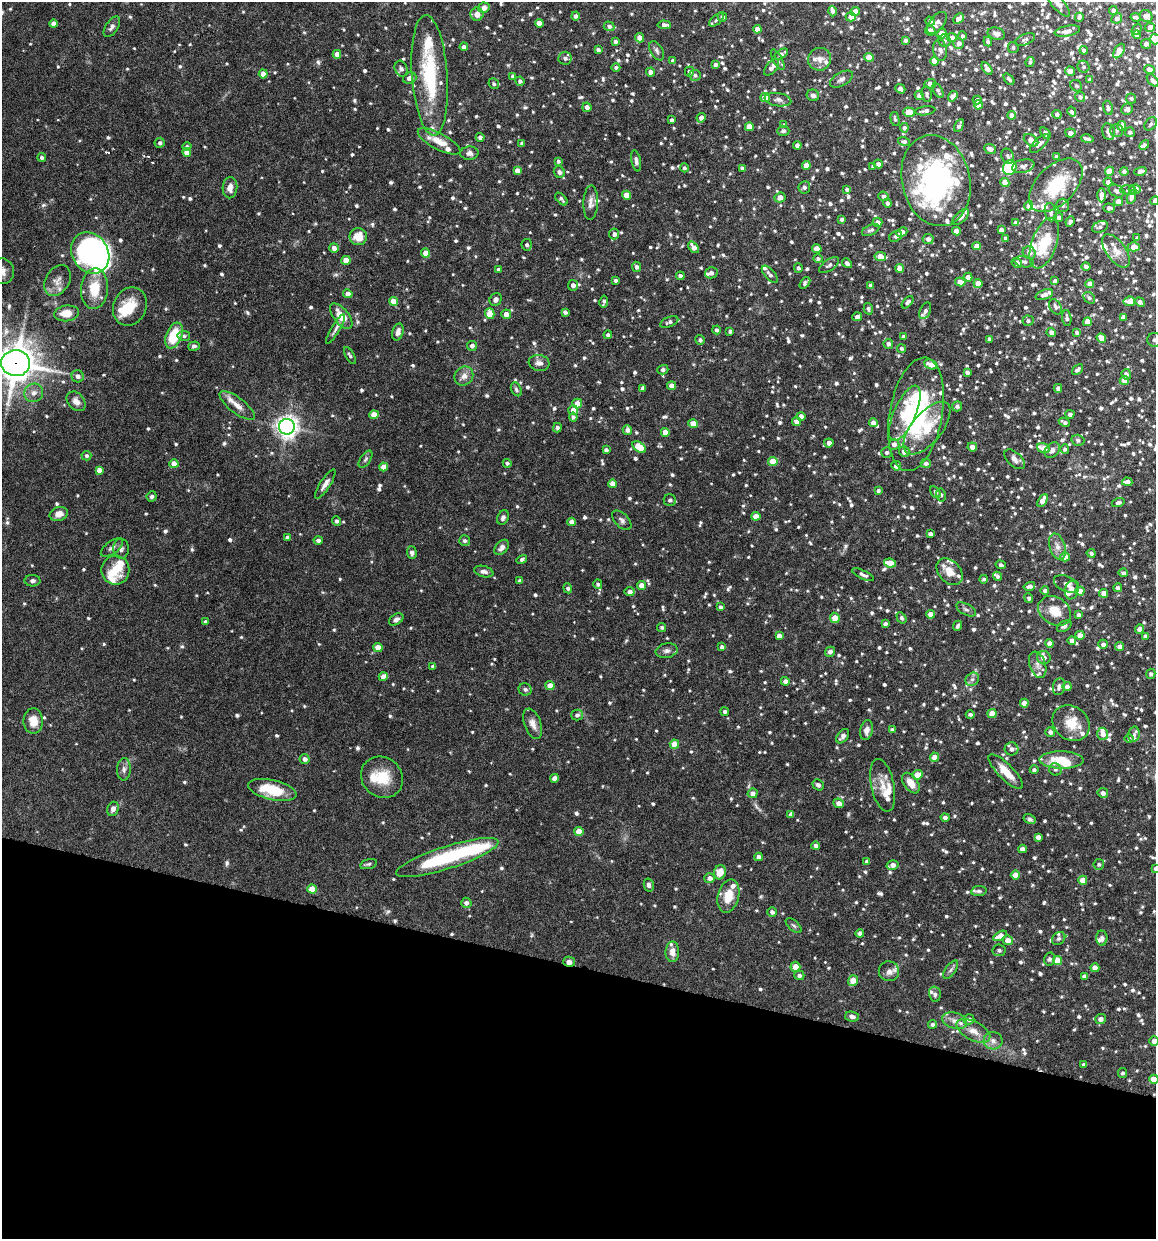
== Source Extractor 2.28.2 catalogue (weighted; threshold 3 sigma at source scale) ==
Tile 15 of 4 x 4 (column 3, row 4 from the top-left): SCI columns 2423-3576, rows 3-1239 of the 4966 x 4951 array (HDU 1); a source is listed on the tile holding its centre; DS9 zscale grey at full resolution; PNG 1158 x 1241 px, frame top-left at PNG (2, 2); each listed source drawn as its Kron ellipse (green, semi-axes under 4 px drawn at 4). Shown black and unused: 22% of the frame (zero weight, under 4 of 8 exposures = <1% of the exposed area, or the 3 px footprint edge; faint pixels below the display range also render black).
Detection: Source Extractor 2.28.2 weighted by HDU 2 'WHT'; one run over the whole footprint, this tile lists its part. Background 0.0726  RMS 0.0021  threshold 0.00879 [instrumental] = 3 sigma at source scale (4.09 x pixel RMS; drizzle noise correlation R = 1.36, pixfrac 0.8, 0.05/0.05 arcsec/px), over >= 5 px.
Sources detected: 1438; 1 too faint to see at this stretch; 5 inside a brighter object's white glare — neither listed nor drawn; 77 inside a brighter listed object's ellipse — not listed separately; of the other 1355, all 500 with FLUX_AUTO >= 0.436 (the completeness limit of this list) listed and drawn (855 fainter detections not listed), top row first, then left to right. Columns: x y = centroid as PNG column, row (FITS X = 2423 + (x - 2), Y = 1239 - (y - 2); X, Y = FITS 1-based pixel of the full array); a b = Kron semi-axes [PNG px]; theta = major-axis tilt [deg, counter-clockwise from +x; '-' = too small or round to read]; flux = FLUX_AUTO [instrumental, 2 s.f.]
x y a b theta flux
1058 3 17 6 -48 1.2
484 8 6 5 - 1.2
1113 10 4 4 - 1
832 11 5 4 - 0.73
855 12 4 4 - 1.8
477 14 6 6 - 1.3
576 16 4 4 - 0.7
1146 16 7 5 -33 1.7
722 17 5 4 - 0.63
851 17 5 4 - 1.7
1079 17 4 3 - 0.45
1136 17 5 3 - 0.44
1117 18 5 5 - 0.67
959 19 6 4 45 1.4
716 20 8 4 40 0.48
930 21 5 4 - 0.58
539 23 4 4 - 1.3
937 23 13 7 51 0.92
53 24 4 4 - 1.2
664 25 7 4 -4 0.85
609 26 5 5 - 0.61
112 27 12 6 56 0.77
1150 27 5 4 - 0.76
757 29 4 4 - 1.5
1137 29 6 4 54 0.46
930 31 5 4 - 1.4
1067 31 13 5 11 1.2
941 34 5 4 - 2.6
996 34 9 6 -16 0.8
1137 35 4 4 - 0.49
962 36 4 4 - 0.58
639 38 5 4 - 1.5
952 38 5 4 - 0.79
1025 39 10 5 22 0.54
1155 39 5 5 - 1.6
905 40 4 4 - 0.55
615 41 3 3 - 0.5
945 41 6 6 - 0.49
988 42 5 4 - 0.58
959 43 5 5 - 0.86
1146 44 5 5 - 0.64
464 47 4 4 - 0.73
1013 48 5 5 - 0.45
598 50 4 3 - 0.6
940 50 11 7 -80 0.9
1084 50 4 4 - 0.51
657 51 10 6 -61 0.67
1119 51 8 4 58 3.3
337 54 4 4 - 1.3
781 54 7 4 32 0.92
869 57 4 4 - 2.7
565 58 6 6 - 0.86
820 59 11 11 - 1.4
778 60 11 4 -62 0.5
673 61 4 3 - 0.62
934 61 4 4 - 3
1030 62 5 4 - 0.47
715 65 4 4 - 0.73
616 67 4 4 - 0.46
772 67 10 5 50 1.2
1084 67 6 5 - 0.49
987 68 7 4 -55 0.91
401 69 8 6 -70 0.54
1149 69 5 4 - 1.3
1070 71 5 4 - 1.6
650 72 4 4 - 1.1
689 72 5 4 - 0.7
263 74 4 4 - 1.6
430 75 60 18 -86 15
695 75 6 5 - 0.44
513 76 4 4 - 0.65
410 78 7 5 21 0.96
841 79 13 6 30 0.86
1009 79 6 3 -49 0.5
1090 80 4 3 - 0.58
1153 80 7 4 -46 0.6
520 81 5 4 - 0.55
494 84 5 5 - 0.45
930 84 5 4 - 0.85
1076 86 6 5 - 0.48
900 89 5 4 - 0.74
938 90 8 4 -61 0.53
927 94 7 5 -82 0.45
813 95 6 5 - 0.65
919 95 5 4 - 0.95
953 96 5 4 - 1.4
765 97 4 4 - 3.2
1080 97 5 5 - 0.51
1131 99 5 5 - 0.46
778 100 13 6 -8 0.88
977 100 4 4 - 0.69
978 105 4 4 - 2.2
587 107 5 4 - 1.1
1108 108 7 4 -77 0.58
1127 109 6 5 - 0.61
925 111 10 4 9 0.75
909 112 6 4 -2 3.6
1072 112 5 4 - 0.46
1057 114 5 4 - 0.51
1012 115 4 4 - 1.1
701 118 4 4 - 0.96
895 119 7 4 -77 0.45
672 120 3 3 - 0.52
1151 124 7 5 46 0.48
784 125 4 4 - 0.57
959 126 7 3 60 0.58
1121 126 5 4 - 1.1
749 127 4 4 - 2.4
904 128 4 4 - 0.62
1117 130 6 6 - 0.54
783 131 6 5 - 0.49
1108 132 9 6 -80 1.4
1130 132 5 4 - 0.59
1045 133 6 4 -56 0.66
1070 133 5 4 - 1
480 137 4 4 - 0.75
1087 139 6 3 -11 0.57
1031 140 8 5 -34 1.7
439 141 24 8 -27 3
904 142 6 4 -15 0.57
160 143 5 5 - 0.55
522 143 3 3 - 0.44
1039 144 12 5 44 0.83
797 145 4 4 - 0.93
1144 145 6 3 46 0.47
187 146 4 4 - 0.51
990 149 6 4 -21 0.97
187 152 4 4 - 1.6
469 153 9 6 1 0.91
1008 156 8 6 -63 0.51
42 157 4 4 - 0.52
1057 157 4 3 - 0.75
558 161 4 4 - 0.45
636 161 10 5 -79 0.75
878 164 5 4 - 0.92
806 165 4 4 - 1.5
873 166 4 4 - 0.48
1023 166 11 6 14 0.89
684 168 4 4 - 0.47
742 168 4 3 - 0.44
1010 168 7 6 - 10
517 170 4 4 - 1.3
1109 171 4 4 - 3.2
1124 171 4 4 - 0.57
1140 171 6 4 14 0.75
559 172 6 5 - 0.64
936 181 46 34 -76 37
1108 182 4 4 - 0.83
1005 183 4 4 - 2.8
1056 185 32 19 45 10
804 187 6 5 - 0.59
230 188 10 7 86 1.5
847 189 4 3 - 0.49
1135 189 6 4 6 2.3
1128 190 8 4 -6 0.44
1117 191 8 5 -26 0.6
626 195 4 4 - 2.8
1102 195 7 4 89 1.5
883 196 5 5 - 0.57
780 197 5 5 - 1.3
1131 197 7 4 71 0.96
561 199 8 4 -46 0.52
1155 201 4 4 - 0.65
1118 202 4 4 - 2.2
591 203 17 7 88 1.2
887 203 4 4 - 0.64
1062 205 6 6 - 0.51
1029 206 5 4 - 0.76
1109 208 6 4 -6 0.49
1051 212 9 6 -77 0.73
961 217 10 5 42 0.95
1059 217 4 4 - 0.75
842 219 3 3 - 0.46
1070 221 5 4 - 0.57
877 222 5 4 - 1
1016 223 4 4 - 0.8
1100 227 8 5 20 0.52
871 230 9 5 27 0.59
1001 230 4 4 - 1.4
956 231 4 4 - 1.2
902 232 6 4 24 1.1
614 234 5 5 - 0.83
896 236 7 5 31 0.48
358 237 8 8 - 3.2
1005 238 4 3 - 0.56
1137 238 4 3 - 0.46
928 239 5 5 - 0.93
1044 243 26 12 70 7
527 245 6 5 - 0.64
977 246 4 4 - 1.6
694 247 6 4 -51 1.4
1134 247 6 4 0 1.9
334 248 5 4 - 0.93
817 249 5 4 - 2.1
1116 251 19 10 -53 2.1
90 253 22 18 -57 47
426 253 4 4 - 2
1029 253 7 6 - 1
880 257 6 4 -11 2.8
818 259 5 4 - 0.48
346 260 4 4 - 2.5
1024 262 9 5 -11 0.69
847 263 5 4 - 0.66
1017 263 5 4 - 1
829 265 11 5 35 0.64
1086 266 4 3 - 0.65
636 267 5 4 - 0.69
798 268 5 4 - 0.55
900 268 4 4 - 1.8
498 269 4 4 - 0.44
2 271 13 12 - 1.5
711 273 6 5 - 0.88
770 274 11 5 -48 0.71
680 276 4 4 - 0.6
968 277 4 4 - 0.9
615 280 3 3 - 0.45
57 281 17 11 58 1.7
1055 281 4 4 - 0.57
960 282 5 4 - 1.6
805 283 6 4 52 0.53
978 283 4 4 - 1.9
1090 284 4 4 - 1.7
573 285 5 5 - 0.95
871 285 4 4 - 0.74
94 289 20 13 86 5.3
348 294 5 4 - 1.4
1044 294 9 5 20 1
1089 298 6 5 - 0.49
496 299 7 5 54 0.84
393 301 4 4 - 2.5
1129 301 6 5 - 1.9
604 302 6 3 81 0.57
908 302 7 4 47 0.58
1140 302 5 3 - 0.92
130 306 19 16 65 4.7
1055 307 8 5 -58 0.62
868 309 6 4 -75 0.46
925 311 9 5 65 0.68
565 312 4 4 - 0.67
67 313 12 8 6 2.8
490 314 5 4 - 2.7
506 314 5 5 - 1.4
341 316 15 7 -51 3.6
857 317 5 4 - 1
1123 317 4 4 - 0.84
1067 318 8 4 -85 0.72
1028 321 5 5 - 0.55
669 322 9 5 22 0.6
1087 322 4 4 - 2.5
335 329 17 3 59 0.7
717 330 4 4 - 0.54
730 331 4 3 - 0.54
398 332 9 5 75 1.1
1051 332 5 4 - 0.82
1077 332 4 3 - 0.48
174 335 13 7 68 7.1
608 335 4 4 - 0.66
184 336 6 5 - 0.49
904 337 4 4 - 0.77
1101 338 5 4 - 1.9
989 339 4 3 - 0.6
700 340 5 4 - 0.55
1154 340 7 7 - 0.63
888 344 5 5 - 0.86
194 346 6 4 19 0.49
472 346 5 5 - 0.74
901 348 4 4 - 0.45
350 355 9 4 -61 0.45
16 363 14 13 - 420
539 363 10 8 -10 1.1
931 364 7 4 -21 1.7
1078 369 6 4 41 0.56
663 370 5 4 - 0.55
967 372 4 4 - 0.82
1126 374 5 4 - 0.79
78 376 6 6 - 0.74
464 376 10 9 - 1.3
1124 380 4 4 - 2
672 386 4 4 - 1.7
643 388 4 4 - 0.83
1058 388 4 4 - 0.84
516 389 7 5 -62 0.45
34 393 9 9 - 1.2
76 401 11 8 -48 1.3
577 403 5 4 - 1.9
237 406 21 7 -37 2.1
957 406 5 5 - 0.47
573 410 5 5 - 1.5
905 413 30 11 66 5
916 414 57 26 80 28
1070 414 4 4 - 0.66
374 415 4 4 - 2.9
801 416 4 4 - 1.1
573 417 4 4 - 0.51
796 422 4 4 - 1.1
1064 422 6 3 -27 0.58
873 423 4 4 - 1.4
693 424 4 4 - 2.4
287 427 8 8 - 130
557 428 4 4 - 0.51
927 428 32 15 50 6.9
627 430 5 4 - 0.99
665 432 4 4 - 2.3
1078 440 6 5 - 0.53
829 443 4 4 - 1.2
894 444 5 5 - 0.89
639 447 8 4 -34 3.8
972 447 4 4 - 1.4
1043 448 7 5 -20 2.5
1065 449 5 4 - 0.58
606 450 4 3 - 0.64
1052 450 9 6 47 0.93
887 452 5 5 - 0.5
904 452 5 5 - 1.4
86 456 5 5 - 0.53
365 459 10 5 56 0.47
1015 459 12 7 -42 1.2
773 462 4 4 - 3.9
507 463 4 4 - 0.48
926 463 5 5 - 0.62
174 464 4 4 - 1.7
896 466 5 4 - 1.3
384 467 4 4 - 1.9
99 470 4 4 - 1.1
1127 482 5 4 - 1.2
325 484 17 5 57 1.1
612 484 4 4 - 1.9
878 490 4 4 - 0.46
935 492 7 4 -56 0.46
941 495 7 4 -80 0.44
152 496 5 5 - 0.49
670 500 6 6 - 0.57
1043 500 7 4 62 2.2
1118 502 6 4 17 0.57
59 514 9 6 17 1.5
756 516 4 4 - 2.4
503 517 7 5 64 0.63
622 520 12 6 -47 0.77
336 521 5 4 - 0.53
571 522 4 4 - 1.4
930 534 4 4 - 0.88
287 538 4 4 - 0.74
318 540 4 4 - 0.76
465 541 5 5 - 0.53
1057 546 13 8 -72 1.4
502 547 9 6 49 0.98
112 548 13 6 37 0.77
121 549 10 8 87 0.77
412 553 6 5 - 0.76
1091 553 4 4 - 0.49
1065 557 5 4 - 2.1
522 560 5 4 - 0.54
890 563 6 4 -9 2.7
1001 565 5 4 - 0.53
115 570 14 14 - 4.2
484 572 10 5 -14 0.76
949 572 15 11 -48 2.6
1123 573 4 4 - 0.59
863 575 12 4 -25 0.67
997 576 5 4 - 0.5
984 579 4 4 - 0.45
32 581 8 6 1 0.57
520 581 4 4 - 0.77
598 584 5 4 - 0.49
1067 584 13 7 -24 1
642 585 4 4 - 1.7
1029 586 6 4 15 0.77
568 588 5 4 - 0.54
1118 588 4 4 - 0.57
1071 590 9 6 79 1.2
1045 591 4 4 - 0.61
1080 591 4 4 - 2.1
630 592 5 4 - 0.93
1104 593 4 4 - 1.7
1029 598 5 4 - 0.46
720 607 4 3 - 0.51
966 609 11 5 -28 0.59
1055 611 17 13 -34 3.8
931 614 4 4 - 1.9
1079 615 4 4 - 0.86
835 618 5 4 - 2.4
901 618 6 4 -58 0.51
396 619 8 5 34 0.75
205 622 4 3 - 0.47
885 624 4 3 - 0.6
958 626 5 3 - 0.54
1064 626 8 5 31 0.7
662 627 4 4 - 0.44
1140 629 4 4 - 1.2
1080 635 4 4 - 1.4
779 636 4 4 - 1.4
1146 637 4 4 - 1.1
1072 640 4 4 - 0.9
1050 643 4 4 - 1.4
1103 644 5 4 - 0.67
1119 646 4 4 - 0.95
722 647 4 4 - 0.77
378 648 4 4 - 2.4
667 651 11 7 10 0.88
830 652 5 4 - 0.67
1044 658 7 6 - 1.1
1038 665 13 8 -71 1.1
433 666 4 3 - 0.53
1151 674 5 4 - 0.51
383 677 4 4 - 1.5
972 679 7 6 - 0.58
785 681 4 4 - 0.95
550 686 4 4 - 2.2
1059 687 9 6 77 0.86
1067 687 4 4 - 1
525 689 6 6 - 0.6
1024 703 4 4 - 1.7
725 711 4 4 - 0.5
970 714 4 4 - 0.47
992 714 4 4 - 3.3
577 715 5 5 - 0.66
33 721 13 9 -87 2.6
1071 723 20 16 -39 3.8
533 724 16 8 -69 1.5
867 730 10 6 76 1.2
892 730 4 3 - 0.6
1050 732 5 4 - 0.82
1103 734 6 5 - 1.6
1134 734 7 5 77 0.5
843 736 8 5 52 0.92
1129 739 4 4 - 0.45
674 744 4 4 - 2.3
1011 749 7 6 - 1
934 757 4 4 - 1.7
305 759 5 5 - 0.9
1061 760 22 8 -1 5.5
124 769 11 7 87 0.83
1055 769 6 6 - 0.52
1034 770 4 4 - 0.48
1006 772 23 7 -45 3.6
917 775 5 4 - 2.8
382 777 22 19 -39 5.3
554 778 4 4 - 1.2
911 783 12 7 -54 2.6
818 785 6 5 - 0.62
883 785 27 11 -78 3.1
272 790 25 10 -13 7
753 793 5 5 - 1
1103 793 5 5 - 0.91
839 803 5 4 - 1.3
113 809 7 5 72 0.89
791 814 4 4 - 0.85
945 817 4 4 - 0.66
1029 819 6 4 -32 0.62
579 831 4 4 - 2.8
1038 837 4 4 - 0.94
816 846 4 4 - 0.77
1022 849 4 4 - 1.3
759 857 4 4 - 1
447 858 53 11 18 17
867 862 4 4 - 0.86
368 864 8 5 16 0.44
1099 864 5 5 - 0.46
892 865 6 4 16 1.2
1155 869 4 4 - 0.5
720 872 7 6 - 2.5
1015 875 5 4 - 2.2
710 878 5 5 - 1
1083 880 4 4 - 2.4
649 885 6 5 - 0.56
312 889 5 4 - 3
979 891 8 5 7 0.45
728 896 17 10 75 3.8
466 903 5 5 - 0.69
772 912 5 4 - 0.68
794 925 9 5 -41 0.47
860 933 4 4 - 0.98
1000 936 7 4 27 2.2
1059 938 7 6 - 0.44
1102 938 7 5 -86 0.63
1008 940 5 5 - 1.6
999 950 6 6 - 0.56
672 952 10 7 89 1.5
1049 959 6 5 - 0.46
1058 960 5 4 - 2.8
569 962 6 5 - 0.9
795 967 5 5 - 2.1
1095 968 4 4 - 1.7
951 970 10 5 54 0.6
889 971 10 10 - 1.3
799 975 5 4 - 0.61
1084 976 4 4 - 0.7
853 981 5 4 - 2.5
935 994 8 5 -78 0.62
852 1017 7 5 -9 0.67
969 1019 5 5 - 0.75
1100 1019 5 5 - 1
954 1021 13 8 -15 1.3
932 1024 4 4 - 0.55
973 1031 18 9 -28 2.3
993 1041 9 8 - 1
1154 1041 5 4 - 1.2
1084 1064 4 3 - 0.55
1122 1073 5 4 - 0.45
1154 1079 5 4 - 2.4
Overlapping masked pixels (flux is a lower limit): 2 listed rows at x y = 16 363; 569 962
Isophote crosses this tile's border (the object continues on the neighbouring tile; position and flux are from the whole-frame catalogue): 13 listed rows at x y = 1058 3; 1155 39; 1146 44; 1153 80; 1155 201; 2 271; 1154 340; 16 363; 1146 637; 1151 674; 1155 869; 1154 1041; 1154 1079